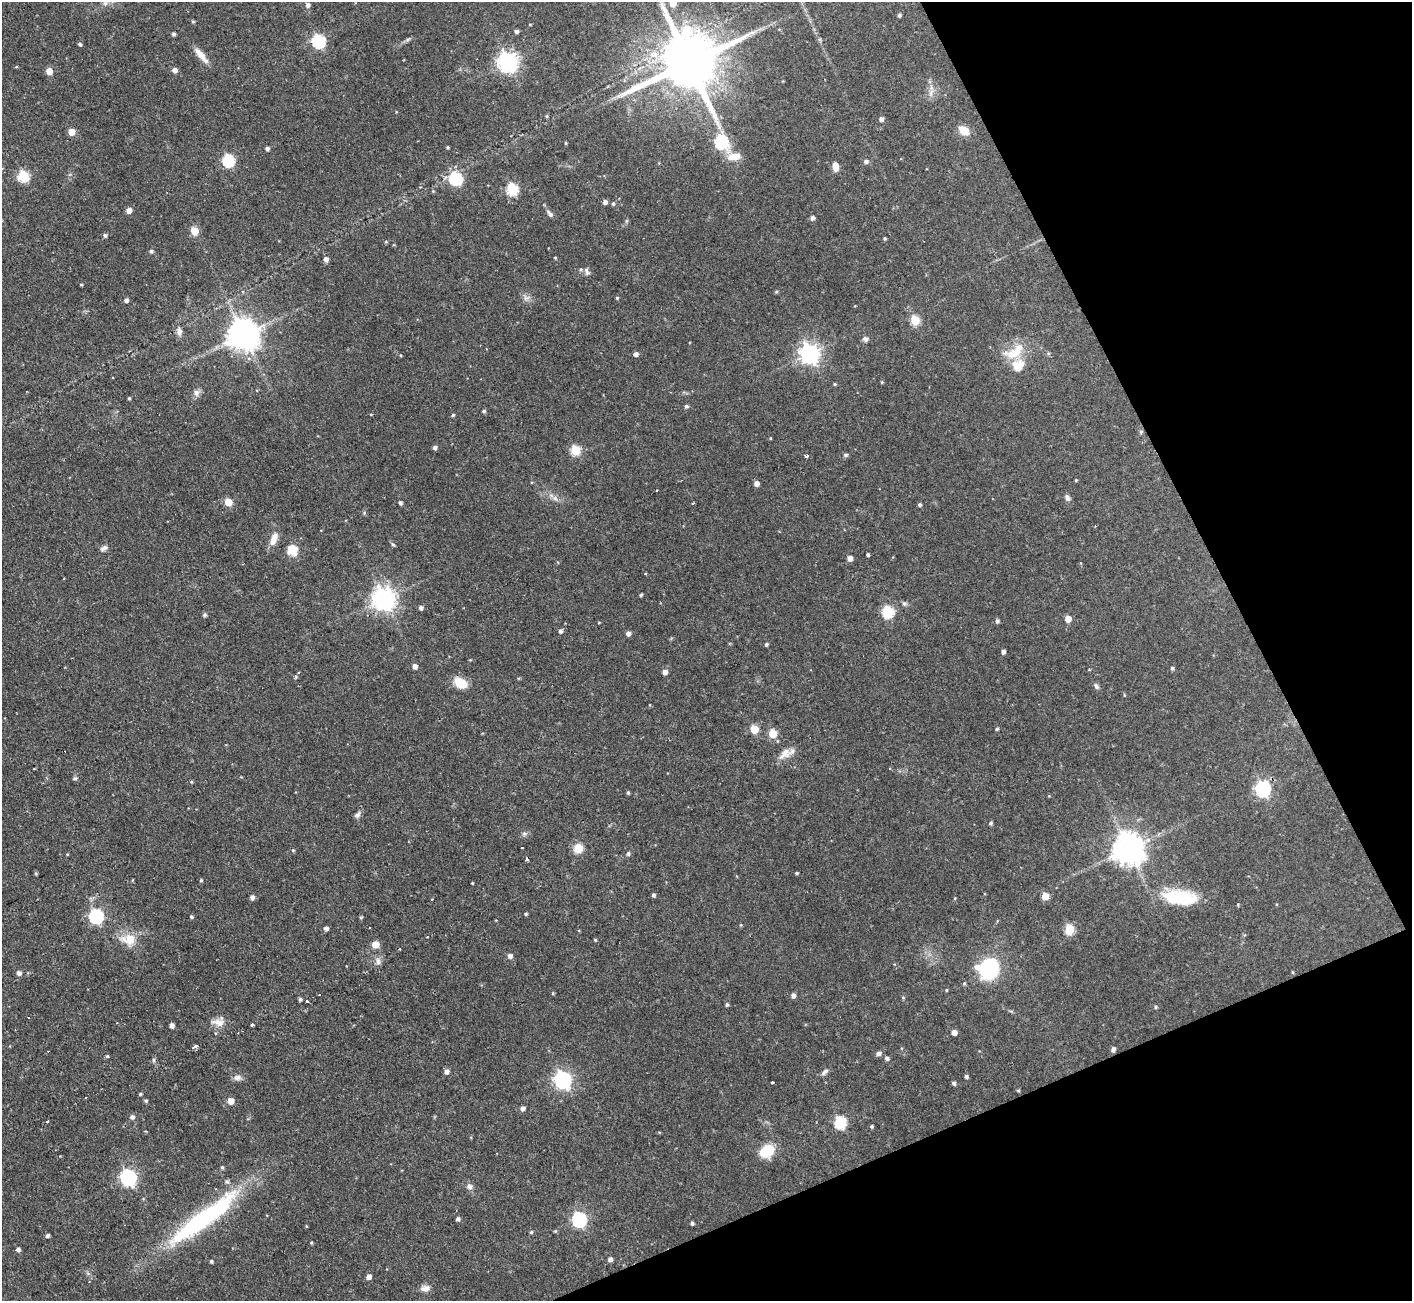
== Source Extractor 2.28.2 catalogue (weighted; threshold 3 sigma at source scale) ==
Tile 12 of 4 x 4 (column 4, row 3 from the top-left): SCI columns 4232-5641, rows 1447-2745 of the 5641 x 5624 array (HDU 1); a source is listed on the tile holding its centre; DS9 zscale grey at full resolution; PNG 1414 x 1303 px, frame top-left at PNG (2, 2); no overlay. Shown black and unused: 21% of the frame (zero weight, under 2 of 3 exposures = <1% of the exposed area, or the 3 px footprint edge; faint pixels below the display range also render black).
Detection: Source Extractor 2.28.2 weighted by HDU 2 'WHT'; one run over the whole footprint, this tile lists its part. Background 0.0722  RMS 0.0059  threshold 0.0263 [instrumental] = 3 sigma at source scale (4.5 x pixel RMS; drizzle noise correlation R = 1.50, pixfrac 1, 0.05/0.05 arcsec/px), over >= 5 px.
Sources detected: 212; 1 inside a brighter object's white glare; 7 cosmic-ray / hot-pixel residue — not listed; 6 inside a brighter listed object's ellipse — not listed separately; the other 198 listed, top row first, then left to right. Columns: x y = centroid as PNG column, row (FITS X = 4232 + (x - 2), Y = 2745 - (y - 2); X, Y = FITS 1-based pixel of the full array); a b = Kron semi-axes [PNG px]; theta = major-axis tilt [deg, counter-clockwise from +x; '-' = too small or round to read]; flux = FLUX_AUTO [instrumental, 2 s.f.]
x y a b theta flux
105 3 7 6 - 1.5
673 3 5 5 - 8.1
308 5 5 5 - 1.8
899 15 4 3 - 1.1
193 21 4 4 - 0.77
530 24 4 2 - 0.43
516 31 4 4 - 1.5
173 34 4 3 - 1.4
408 39 8 4 37 1.1
318 41 6 6 - 73
80 44 5 3 - 1.1
201 55 24 7 -50 5.5
508 62 7 7 - 320
689 63 18 15 26 5400
16 67 5 3 - 0.42
175 70 5 5 - 2.9
49 71 5 5 - 7.7
931 93 12 5 79 2.6
881 119 4 4 - 2.2
964 130 14 10 -32 6.3
71 132 5 5 - 11
721 142 7 6 - 76
566 143 3 3 - 0.6
447 147 3 3 - 0.75
267 148 4 4 - 1.5
734 156 18 10 8 6.8
228 160 6 6 - 61
866 161 6 5 - 1.5
835 167 9 6 -81 4.8
23 176 6 5 - 47
456 178 6 6 - 70
512 189 6 5 - 55
605 202 5 5 - 1.8
613 204 5 4 - 1
129 210 5 5 - 3.8
550 214 11 5 -50 2
812 218 5 5 - 1.9
626 221 6 4 89 0.81
194 231 5 5 - 17
105 235 5 4 - 1.4
885 238 4 3 - 0.69
386 242 5 3 - 0.58
151 251 5 4 - 1.2
555 258 4 3 - 0.54
326 259 5 5 - 2.4
587 271 12 5 -73 1.8
81 284 4 3 - 0.53
776 292 4 4 - 0.71
526 298 10 8 4 2.4
617 298 4 4 - 0.67
126 300 4 4 - 1.8
915 320 5 5 - 29
179 331 13 7 -79 2.9
243 335 9 9 - 1000
865 339 7 6 - 1.9
1014 352 32 14 32 15
636 354 5 4 - 2.3
809 354 8 7 - 280
401 355 4 3 - 0.45
882 382 4 3 - 0.5
835 384 4 4 - 0.63
196 393 9 7 82 2.4
129 398 3 3 - 0.69
686 406 5 4 - 1
484 411 5 4 - 1
371 414 4 3 - 0.4
453 415 4 4 - 0.79
1141 432 5 5 - 0.81
435 447 5 4 - 1.6
575 450 5 5 - 29
846 455 7 5 1 1
806 456 4 3 - 3.9
1076 480 4 3 - 0.53
756 483 5 4 - 3.1
555 498 8 5 -45 1.9
1067 498 9 6 -56 1.9
228 502 5 5 - 13
400 503 4 4 - 1.3
920 505 4 4 - 1.1
274 539 17 8 68 5.8
393 544 6 4 -31 0.82
104 548 9 5 45 1.9
292 549 14 14 - 8.2
868 555 3 3 - 2.8
850 558 5 4 - 3.4
645 573 4 3 - 0.55
641 595 4 4 - 0.89
384 599 8 7 - 460
904 604 7 6 - 1.3
421 608 5 5 - 1.8
888 612 6 6 - 53
205 615 5 4 - 1.3
1068 619 5 5 - 6.3
997 621 5 5 - 1.3
599 622 4 3 - 0.4
560 631 5 4 - 1.6
628 633 5 4 - 2.4
766 644 4 4 - 0.99
1003 652 4 4 - 1.8
415 666 5 4 - 2.7
1172 668 5 4 - 0.9
665 672 5 5 - 3.1
298 673 4 3 - 1
460 683 17 11 -31 8.2
1096 686 8 5 -52 1.5
754 729 5 5 - 17
997 729 4 3 - 0.92
773 734 5 5 - 16
785 754 20 11 39 6
75 778 6 5 - 0.89
191 782 4 4 - 0.64
1263 789 7 6 - 130
628 793 4 4 - 0.8
1049 796 4 4 - 0.4
357 815 10 6 43 1.7
991 823 5 4 - 1
524 834 6 6 - 1.3
522 847 3 2 - 0.62
578 848 8 7 - 10
1128 849 9 9 - 990
293 850 5 4 - 0.71
628 854 5 5 - 1.2
36 873 4 4 - 0.65
797 873 4 3 - 0.74
201 880 4 3 - 0.75
472 883 3 3 - 1.3
654 895 4 4 - 1.3
1045 896 5 5 - 9.5
252 897 5 5 - 2.2
1181 898 37 17 -5 30
432 899 3 2 - 0.73
525 914 4 4 - 0.79
96 916 6 6 - 94
191 917 4 4 - 0.96
361 917 5 3 - 0.78
741 925 5 3 - 0.49
326 928 5 4 - 1.8
1069 929 5 5 - 31
427 937 3 3 - 1.4
129 939 22 15 -6 11
595 940 4 3 - 0.6
375 944 5 5 - 10
510 956 5 5 - 2.4
378 962 11 7 74 2.7
989 969 21 18 61 44
1292 972 5 3 - 0.54
19 973 5 5 - 2.4
964 983 5 4 - 0.7
946 990 4 3 - 0.52
553 993 5 3 - 0.53
793 995 5 4 - 2.3
903 997 5 3 - 0.54
300 999 4 4 - 1.1
307 1001 3 2 - 1.1
727 1005 4 4 - 0.95
1156 1007 5 4 - 0.83
219 1023 15 9 -6 5.2
172 1025 4 4 - 2.9
252 1025 3 3 - 6.9
954 1032 5 4 - 3.6
195 1047 6 3 28 3.4
1113 1049 5 4 - 2.1
879 1053 6 5 - 1.9
107 1056 4 4 - 0.77
887 1058 5 4 - 1.5
154 1060 6 4 -89 0.92
446 1072 5 5 - 2.3
823 1073 7 5 26 1.4
966 1076 4 4 - 1.2
237 1078 11 7 1 2.5
563 1080 7 7 - 190
772 1082 3 3 - 0.91
954 1083 5 4 - 1.4
1018 1090 5 3 - 0.58
140 1094 4 3 - 0.71
146 1101 5 4 - 0.81
231 1101 5 5 - 6.4
522 1108 5 4 - 2.3
132 1117 5 5 - 1.8
840 1122 6 6 - 53
872 1126 4 4 - 0.84
767 1151 12 9 34 22
222 1167 5 4 - 0.93
128 1178 7 6 - 160
469 1186 8 8 - 2.1
458 1219 4 4 - 1.4
579 1220 6 6 - 110
199 1221 105 18 38 88
692 1223 4 3 - 1.2
555 1231 5 4 - 0.61
531 1232 4 4 - 0.86
47 1236 4 4 - 1.4
311 1243 4 3 - 0.61
18 1249 5 4 - 1.9
610 1259 5 5 - 2.4
211 1261 4 3 - 0.96
369 1277 5 5 - 2.8
425 1288 13 7 9 3.4
Isophote crosses this tile's border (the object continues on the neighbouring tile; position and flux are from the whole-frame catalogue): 2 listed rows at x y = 673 3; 689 63